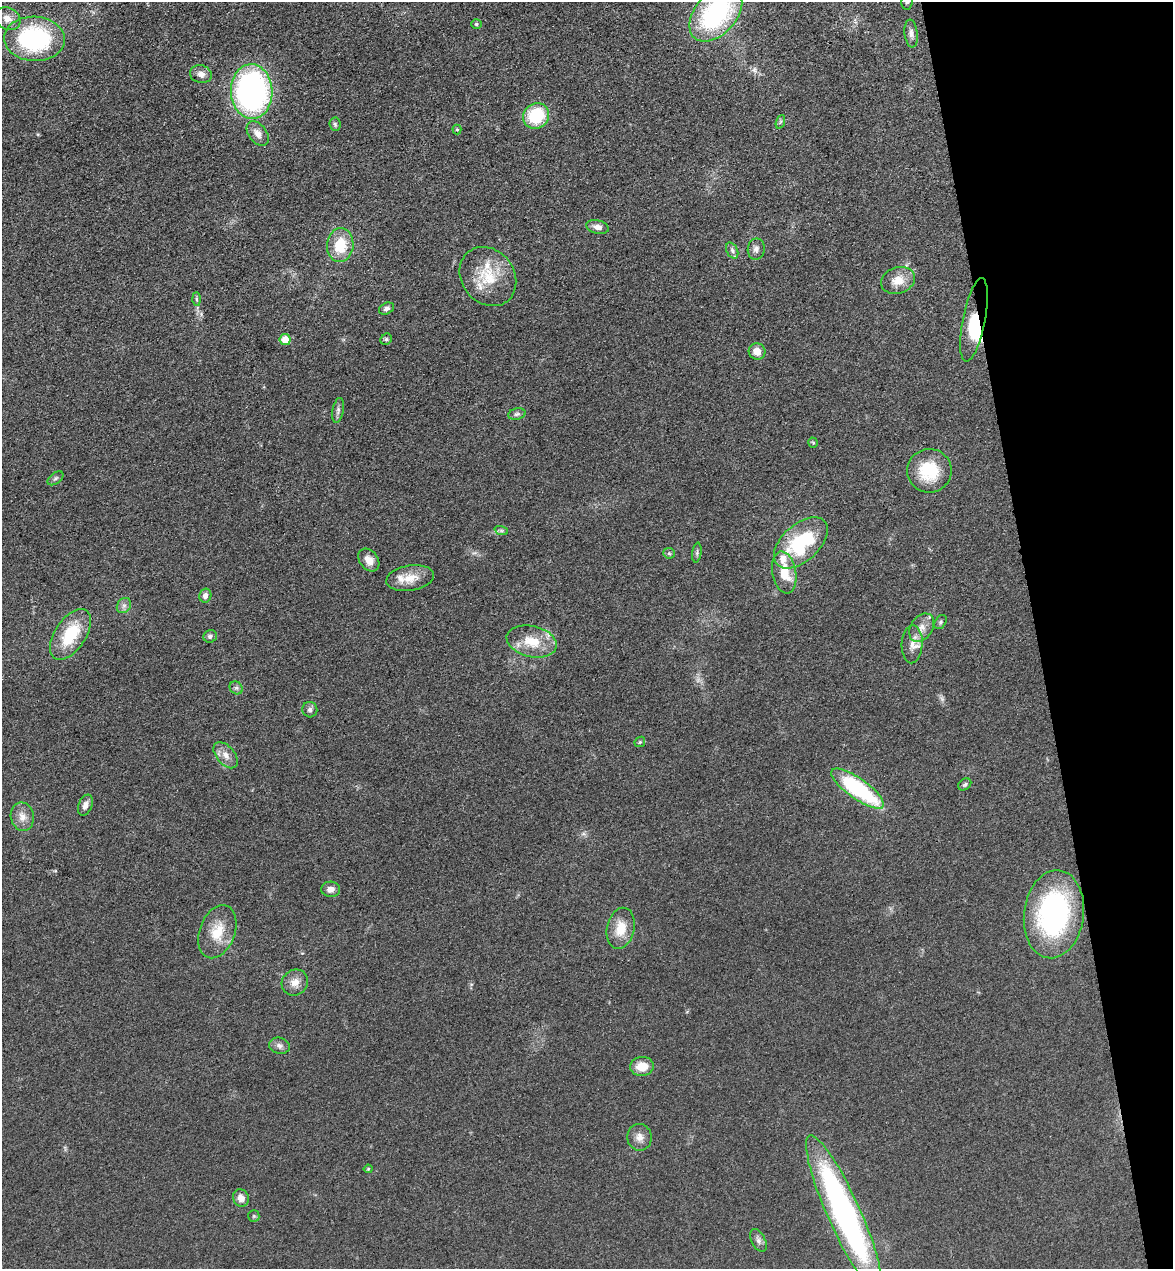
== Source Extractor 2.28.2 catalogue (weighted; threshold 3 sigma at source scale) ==
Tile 12 of 4 x 4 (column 4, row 3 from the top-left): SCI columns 3696-4866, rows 1384-2650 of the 5166 x 5303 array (HDU 1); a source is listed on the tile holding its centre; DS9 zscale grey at full resolution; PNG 1175 x 1271 px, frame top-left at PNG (2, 2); each listed source drawn as its Kron ellipse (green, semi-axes under 4 px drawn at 4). Shown black and unused: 12% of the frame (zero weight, under 3 of 4 exposures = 6% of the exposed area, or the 3 px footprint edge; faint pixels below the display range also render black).
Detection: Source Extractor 2.28.2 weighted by HDU 2 'WHT'; one run over the whole footprint, this tile lists its part. Background 0.0693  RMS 0.0071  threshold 0.0318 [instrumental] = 3 sigma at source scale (4.5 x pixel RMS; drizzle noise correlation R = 1.50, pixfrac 1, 0.05/0.05 arcsec/px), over >= 5 px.
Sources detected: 72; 1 too faint to see at this stretch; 1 inside a brighter object's white glare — neither listed nor drawn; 4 inside a brighter listed object's ellipse — not listed separately; the other 66 listed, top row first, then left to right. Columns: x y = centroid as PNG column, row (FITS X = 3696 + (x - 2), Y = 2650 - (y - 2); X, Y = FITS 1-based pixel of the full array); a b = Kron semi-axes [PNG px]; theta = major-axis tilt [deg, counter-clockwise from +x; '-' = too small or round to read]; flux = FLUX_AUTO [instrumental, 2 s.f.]
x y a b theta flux
907 2 8 5 81 1.8
716 14 32 20 48 99
7 19 13 11 -27 6.3
476 24 5 4 - 1.1
911 33 14 6 -83 3.2
34 39 30 22 -4 90
201 74 11 9 -15 4.2
252 91 27 21 -88 200
536 116 13 12 - 36
780 122 7 4 71 1.3
335 124 7 5 -85 1.3
457 129 5 4 - 0.9
258 133 14 9 -53 5.2
597 227 11 6 -12 3.8
340 245 17 13 84 22
756 249 11 8 79 3.2
732 251 8 5 -64 2.1
488 276 31 26 -52 26
898 280 17 13 18 10
196 299 6 4 -88 1.1
386 308 8 5 25 2.1
974 320 42 11 79 26
386 339 6 5 - 1.2
285 340 5 5 - 11
757 351 8 8 - 6.6
338 410 12 5 80 2.4
517 414 9 5 11 1.8
813 443 5 4 - 0.84
929 471 22 22 - 31
55 478 9 5 38 1.7
501 530 7 4 -19 1.2
801 543 32 18 42 55
669 553 6 5 - 1.2
697 553 10 4 83 1.5
369 560 13 9 -50 6.4
784 572 21 12 -80 17
410 578 24 12 9 11
205 595 7 6 - 3.2
124 605 8 6 54 2.6
941 622 8 5 54 1.4
922 628 15 10 57 7.1
70 634 29 15 56 31
210 636 7 6 - 1.9
532 641 25 15 -13 19
912 644 19 10 87 7
236 688 7 6 - 1.7
310 710 7 7 - 2
640 742 6 4 45 0.97
226 755 15 9 -50 5.8
965 784 7 5 37 1.3
857 789 31 10 -36 77
85 805 11 7 68 4
22 817 14 11 -77 6.5
331 889 9 7 2 4.2
1054 914 44 30 83 130
621 928 21 13 78 14
217 932 27 17 69 17
295 982 14 12 42 6.6
279 1046 10 8 -13 2.9
642 1066 12 9 7 11
640 1137 13 12 - 5.6
368 1169 4 4 - 0.7
241 1198 9 7 -65 4.7
844 1213 85 16 -66 240
254 1216 6 5 - 1.2
758 1240 12 6 -63 2.7
Overlapping masked pixels (flux is a lower limit): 1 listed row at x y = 974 320
Isophote crosses this tile's border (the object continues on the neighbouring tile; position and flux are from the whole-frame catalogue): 2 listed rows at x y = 907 2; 716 14